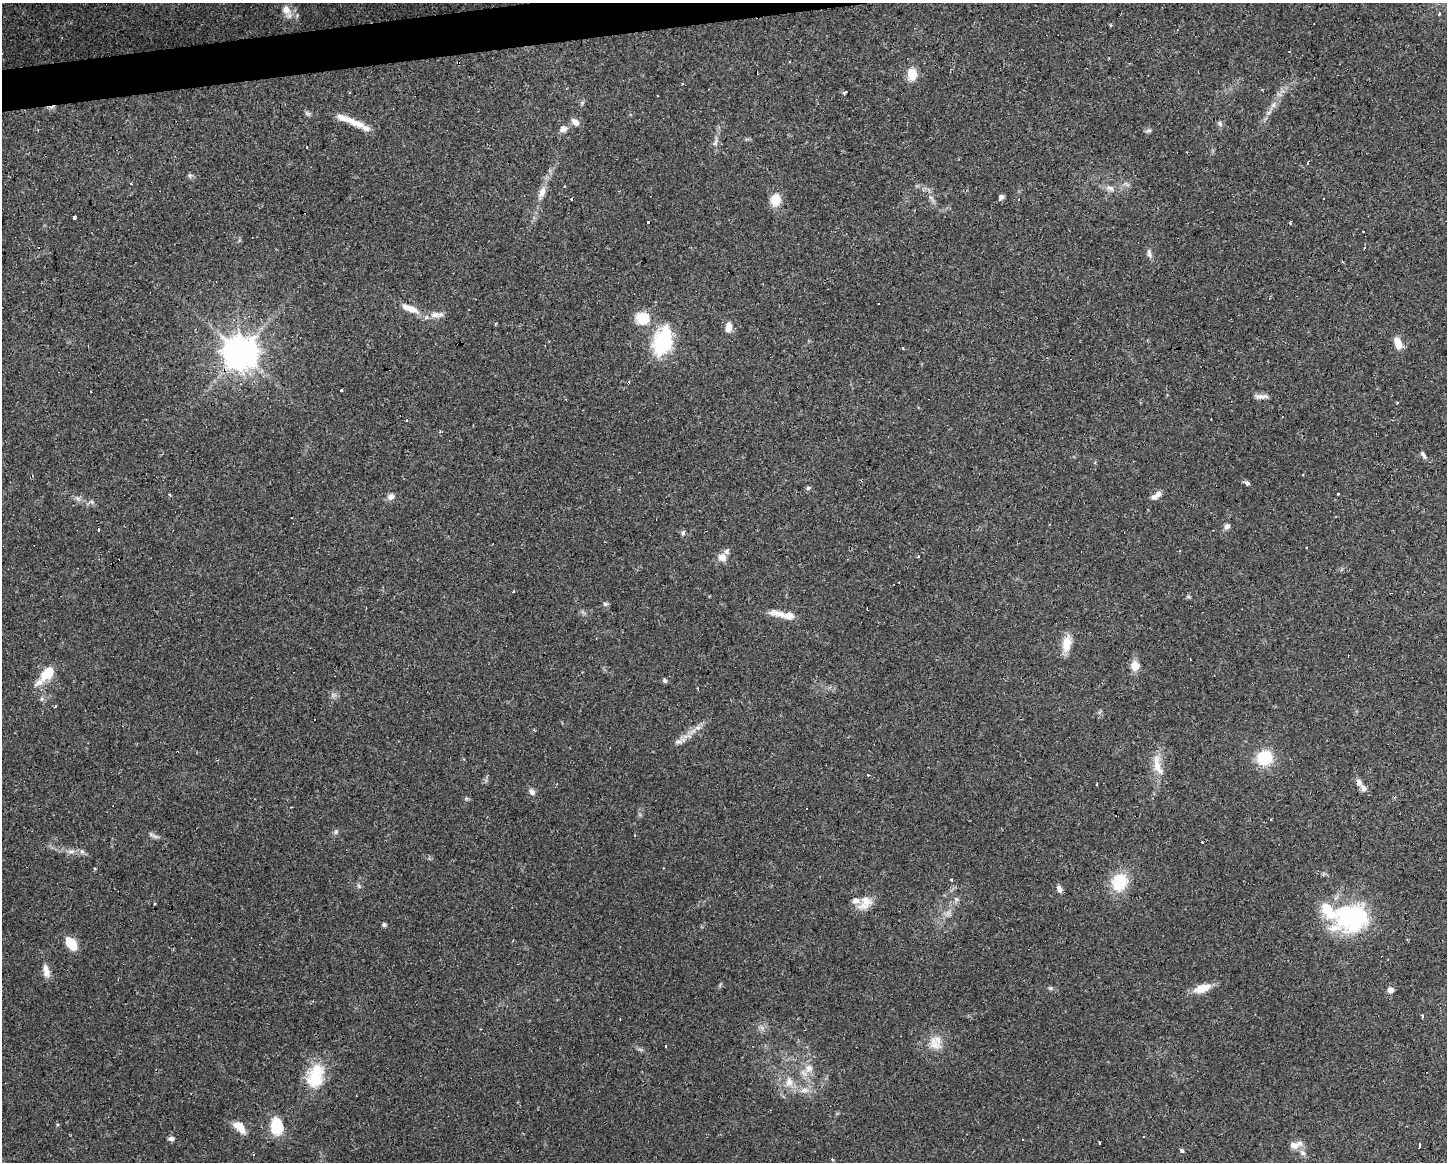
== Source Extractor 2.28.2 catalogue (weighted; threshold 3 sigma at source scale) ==
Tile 8 of 3 x 4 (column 2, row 3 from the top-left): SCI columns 1497-2941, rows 1161-2320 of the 4396 x 4641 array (HDU 1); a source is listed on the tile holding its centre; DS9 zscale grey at full resolution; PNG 1449 x 1164 px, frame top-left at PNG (2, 3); no overlay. Shown black and unused: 2% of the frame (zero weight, under 2 of 3 exposures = <1% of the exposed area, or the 3 px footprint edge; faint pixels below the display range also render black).
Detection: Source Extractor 2.28.2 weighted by HDU 2 'WHT'; one run over the whole footprint, this tile lists its part. Background 0.0625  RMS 0.0054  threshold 0.0244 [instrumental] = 3 sigma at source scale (4.5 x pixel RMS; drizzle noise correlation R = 1.50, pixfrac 1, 0.0396/0.0396 arcsec/px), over >= 5 px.
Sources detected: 136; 1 too faint to see at this stretch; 1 inside a brighter object's white glare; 23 cosmic-ray / hot-pixel residue — not listed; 8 inside a brighter listed object's ellipse — not listed separately; the other 103 listed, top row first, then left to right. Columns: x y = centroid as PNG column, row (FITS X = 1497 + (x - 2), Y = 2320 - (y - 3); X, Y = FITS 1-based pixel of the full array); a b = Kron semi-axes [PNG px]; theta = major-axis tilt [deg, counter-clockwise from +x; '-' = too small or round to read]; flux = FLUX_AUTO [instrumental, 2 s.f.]
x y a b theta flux
286 10 12 10 -44 5
1439 14 3 3 - 1.8
790 61 3 2 - 0.87
912 74 11 9 -87 9.4
844 93 5 3 - 0.88
1273 105 7 6 - 1.9
307 113 9 5 -26 1.2
345 119 32 8 -17 7.5
575 122 12 7 -44 2.9
1220 124 8 6 -59 1.4
563 129 10 8 17 2.9
1149 131 8 4 9 1.1
715 143 11 5 53 1.8
307 147 3 2 - 0.75
1307 162 3 3 - 1.6
190 175 7 5 78 1.1
131 183 2 2 - 0.87
1126 184 9 3 -45 1
1110 188 11 7 -24 2.7
542 192 15 8 64 4.1
1001 197 7 6 - 1.4
775 200 13 11 85 9
74 217 4 3 - 6.4
649 221 3 3 - 8.2
1291 223 3 3 - 1.4
1149 253 13 6 -79 2.1
410 309 27 8 -22 7.8
435 315 15 8 -1 4.3
643 318 19 17 21 11
728 327 14 8 84 4.2
662 341 25 15 74 50
1398 343 13 7 -68 7
240 353 10 10 - 1200
341 391 3 3 - 2
1261 396 19 6 0 2.9
1397 403 3 3 - 1.3
440 432 3 3 - 1.5
1423 455 10 5 -56 1.5
1247 483 7 5 -38 1.2
808 488 7 5 45 0.92
1159 493 8 7 - 2.2
1338 494 3 2 - 1.2
169 495 4 3 - 0.78
391 497 9 8 - 2.6
77 498 8 5 -31 1.6
92 502 6 5 - 1
1227 526 8 7 - 1.8
98 530 3 3 - 3.1
683 533 6 4 90 1
1180 551 3 2 - 0.6
722 557 12 11 - 4.6
918 557 3 3 - 1.2
514 591 3 3 - 1.1
605 604 7 5 14 1.1
778 613 27 8 -9 5.9
1067 644 23 10 77 7.4
1190 659 2 2 - 0.53
1135 666 11 10 - 5.3
49 671 15 11 -87 7.1
665 681 6 5 - 1
40 682 17 8 30 4.2
55 706 3 2 - 1.3
698 727 8 6 0 2
679 742 12 6 5 2
1264 758 14 13 - 22
1157 765 33 10 -77 9.2
868 775 3 3 - 0.63
1359 782 9 7 -62 2.6
532 792 9 7 -52 2
1270 820 3 2 - 0.64
336 832 7 5 48 1.1
71 851 12 5 5 2.4
951 879 3 3 - 1.1
1119 882 17 15 65 21
359 886 6 5 - 1
1059 889 9 6 -65 2.1
956 899 7 7 - 1.6
865 903 21 14 51 7.6
1351 918 40 31 10 64
384 925 5 5 - 1
71 944 13 8 -52 13
46 971 19 8 -77 4.4
1050 988 6 6 - 0.87
1202 988 18 9 19 9.1
1390 990 6 6 - 2.9
1422 1016 4 4 - 0.72
935 1045 22 11 -13 7.1
666 1046 3 3 - 1.4
641 1049 9 3 -21 1
809 1068 12 10 59 5
315 1076 33 20 73 22
789 1082 15 10 87 5.4
804 1090 15 7 5 3.9
276 1126 21 14 -86 15
239 1127 17 10 -45 7
171 1139 6 6 - 1.8
1022 1140 3 3 - 0.67
1099 1143 3 3 - 1.8
1296 1145 17 8 17 4.2
1419 1146 4 3 - 3.2
1182 1150 5 4 - 1.1
1303 1153 9 6 -45 1.9
832 1159 3 3 - 1.8
Overlapping masked pixels (flux is a lower limit): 1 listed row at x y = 240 353